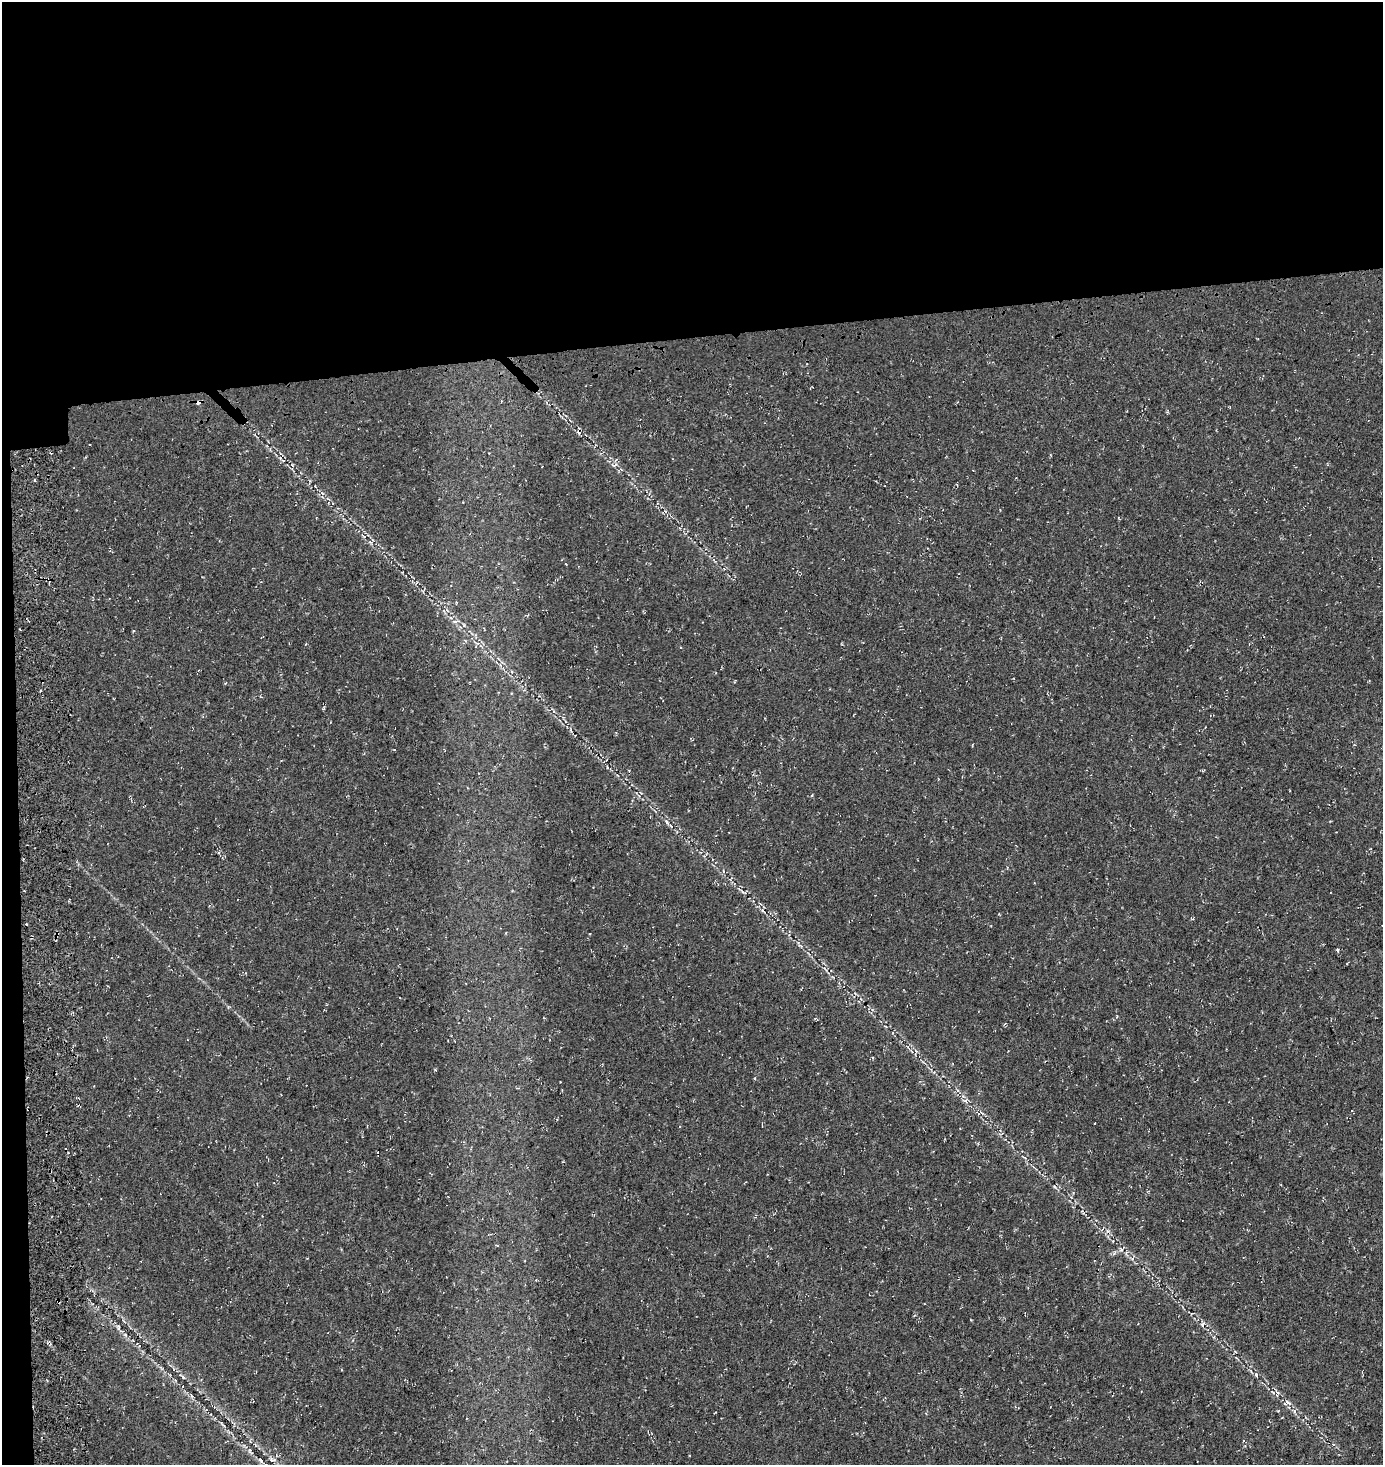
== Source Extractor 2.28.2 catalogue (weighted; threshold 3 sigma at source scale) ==
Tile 1 of 3 x 3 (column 1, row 1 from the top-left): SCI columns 180-1560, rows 3096-4558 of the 4461 x 4729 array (HDU 1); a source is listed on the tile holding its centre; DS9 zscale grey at full resolution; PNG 1385 x 1467 px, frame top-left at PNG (2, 2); no overlay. Shown black and unused: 24% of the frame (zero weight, under 3 of 4 exposures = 13% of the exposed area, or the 3 px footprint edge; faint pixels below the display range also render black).
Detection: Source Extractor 2.28.2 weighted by HDU 2 'WHT'; one run over the whole footprint, this tile lists its part. Background 0.0444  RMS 0.0046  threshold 0.0206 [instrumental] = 3 sigma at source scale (4.5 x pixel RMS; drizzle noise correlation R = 1.50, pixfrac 1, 0.0396/0.0396 arcsec/px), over >= 5 px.
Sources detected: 35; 5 cosmic-ray / hot-pixel residue — not listed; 1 inside a brighter listed object's ellipse — not listed separately; the other 29 listed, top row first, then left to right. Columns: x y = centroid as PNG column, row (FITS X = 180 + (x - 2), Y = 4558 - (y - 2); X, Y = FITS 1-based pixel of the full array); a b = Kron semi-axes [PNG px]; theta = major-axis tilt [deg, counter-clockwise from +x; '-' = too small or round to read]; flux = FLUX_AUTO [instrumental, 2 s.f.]
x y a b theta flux
198 402 7 5 15 1.3
615 465 10 4 27 1.1
956 484 5 3 - 0.52
322 493 6 4 -19 0.84
665 511 5 4 - 0.83
364 536 6 4 -16 0.67
566 564 4 2 - 0.28
724 569 5 3 - 0.51
416 583 6 4 46 0.68
455 622 7 4 -1 1
394 749 3 2 - 0.3
629 771 3 2 - 0.32
667 822 9 4 -71 1.1
723 871 5 3 - 0.53
744 892 10 3 -23 0.9
908 1047 6 4 -72 0.76
916 1051 7 4 -47 1
966 1100 8 6 34 1.3
978 1113 8 4 -45 0.97
1055 1187 5 3 - 0.49
1082 1211 7 4 -58 0.76
1122 1248 10 3 49 0.84
1203 1324 8 6 71 1.2
118 1327 7 4 88 0.83
1256 1374 7 5 -66 0.92
1277 1392 8 4 -53 1.1
1287 1402 11 6 50 1.2
261 1460 8 5 -30 1.1
273 1460 11 4 1 1.1
Overlapping masked pixels (flux is a lower limit): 1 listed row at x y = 198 402
Unlisted compact peaks at least as high as the median listed source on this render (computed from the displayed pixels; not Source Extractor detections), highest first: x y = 435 1070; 607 767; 812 795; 971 1320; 1278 1411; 183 1377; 999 914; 1117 1016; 228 1007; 754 1078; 225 683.